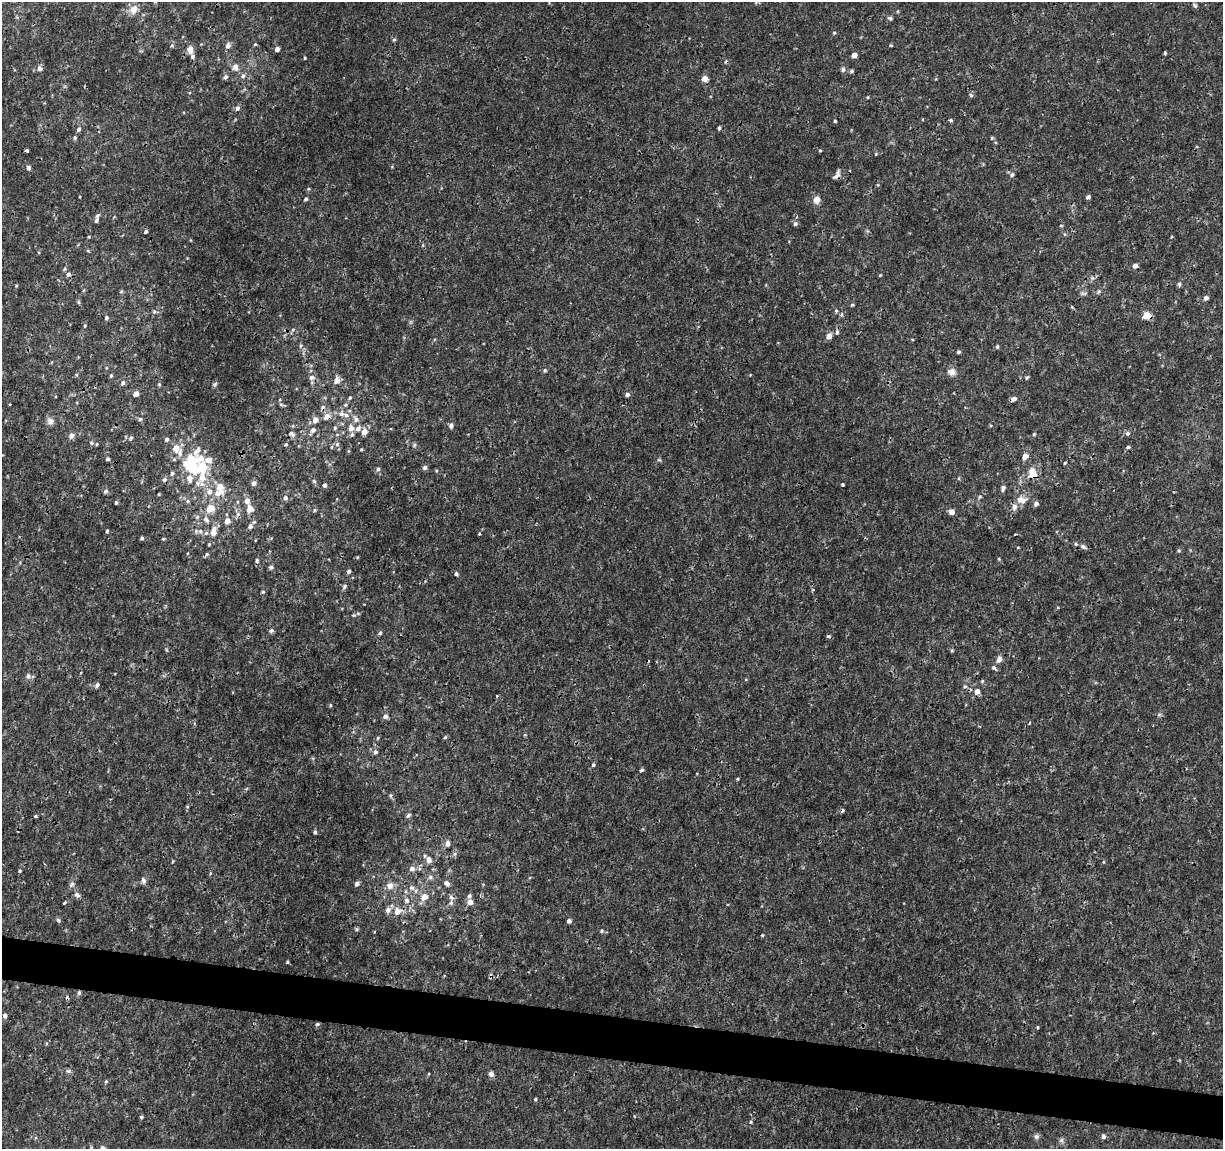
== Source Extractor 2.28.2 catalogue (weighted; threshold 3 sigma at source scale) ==
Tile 6 of 4 x 4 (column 2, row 2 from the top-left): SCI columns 1222-2442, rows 2518-3664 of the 4892 x 5096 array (HDU 1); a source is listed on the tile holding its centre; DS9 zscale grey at full resolution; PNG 1225 x 1151 px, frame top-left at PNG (2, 2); no overlay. Shown black and unused: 4% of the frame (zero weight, under 3 of 4 exposures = <1% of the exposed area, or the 3 px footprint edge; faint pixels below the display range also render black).
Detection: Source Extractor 2.28.2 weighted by HDU 2 'WHT'; one run over the whole footprint, this tile lists its part. Background 0.00125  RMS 9.5e-04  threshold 0.00428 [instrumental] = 3 sigma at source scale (4.5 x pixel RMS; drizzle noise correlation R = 1.50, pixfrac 1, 0.0396/0.0396 arcsec/px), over >= 5 px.
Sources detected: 245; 1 inside a brighter object's white glare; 10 cosmic-ray / hot-pixel residue — not listed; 17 inside a brighter listed object's ellipse — not listed separately; the other 217 listed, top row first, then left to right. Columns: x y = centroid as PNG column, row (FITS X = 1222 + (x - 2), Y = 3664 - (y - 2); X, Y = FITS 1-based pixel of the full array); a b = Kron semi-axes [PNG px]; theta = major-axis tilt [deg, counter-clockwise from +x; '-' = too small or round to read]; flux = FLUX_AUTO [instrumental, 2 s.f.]
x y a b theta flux
1195 5 7 4 -62 0.16
134 9 12 9 60 0.83
890 18 7 5 -30 0.18
834 33 5 4 - 0.13
394 39 5 4 - 0.15
255 44 4 4 - 0.11
891 45 5 3 - 0.086
228 46 7 6 - 0.4
277 49 4 4 - 0.42
190 50 9 7 -86 0.71
1165 53 4 3 - 0.23
854 55 4 4 - 0.85
305 58 3 3 - 0.1
235 67 10 9 - 0.5
39 68 7 6 - 0.32
843 69 8 5 81 0.23
851 71 5 4 - 0.19
243 76 6 5 - 0.25
225 77 6 5 - 0.25
704 78 8 7 - 0.5
971 95 6 5 - 0.15
867 97 4 4 - 0.09
237 108 6 5 - 0.3
951 120 4 4 - 0.17
835 121 3 3 - 0.11
719 128 5 3 - 0.14
79 129 6 5 - 0.27
75 137 5 5 - 0.17
992 138 4 4 - 0.11
820 150 4 3 - 0.095
26 151 3 3 - 0.29
876 154 4 4 - 0.087
28 167 6 5 - 0.32
1012 175 6 6 - 0.23
836 176 12 6 34 0.43
1088 197 4 4 - 0.28
306 199 5 4 - 0.15
816 200 9 8 - 0.58
96 220 7 5 58 0.21
795 224 5 5 - 0.26
1061 225 5 3 - 0.081
146 232 4 4 - 0.19
88 251 6 3 -19 0.093
1135 266 5 4 - 0.44
68 274 6 5 - 0.28
880 275 5 3 - 0.088
1179 284 6 5 - 0.18
121 291 6 4 3 0.12
1099 291 7 5 73 0.16
1206 298 5 4 - 0.38
852 305 5 4 - 0.11
836 311 5 4 - 0.14
154 312 5 5 - 0.16
1146 315 5 5 - 2.2
106 318 5 4 - 0.23
85 326 5 4 - 0.11
293 330 6 5 - 0.19
837 332 6 5 - 0.23
829 336 6 5 - 0.72
301 345 7 4 59 0.15
997 346 5 4 - 0.14
958 352 4 4 - 0.17
545 370 5 4 - 0.13
951 372 10 9 - 0.56
111 375 5 4 - 0.15
312 377 8 7 - 0.4
1027 378 5 4 - 0.14
337 380 6 5 - 0.83
123 383 7 6 - 0.28
159 384 5 4 - 0.12
215 384 8 4 54 0.14
136 394 5 4 - 0.63
627 394 5 4 - 0.3
350 398 5 4 - 0.13
1014 399 7 5 28 0.45
281 404 6 4 -3 0.15
346 405 6 5 - 0.15
341 414 8 6 9 0.4
327 416 9 7 50 0.59
140 419 5 4 - 0.19
356 419 9 7 -48 0.44
315 420 6 6 - 0.58
50 421 9 9 - 0.43
451 426 6 5 - 0.31
335 428 5 4 - 0.14
351 428 9 8 - 0.56
313 430 8 6 32 0.34
364 432 6 6 - 0.71
1128 433 6 6 - 0.24
291 434 9 6 -32 0.32
1034 434 4 4 - 0.11
71 436 9 7 52 0.32
131 438 6 5 - 0.17
167 439 5 5 - 0.23
91 443 6 5 - 0.16
97 444 4 3 - 0.1
337 444 6 5 - 0.2
286 445 5 4 - 0.12
414 445 6 4 89 0.15
331 447 6 3 70 0.11
1128 447 5 4 - 0.15
176 448 7 6 - 0.99
361 449 4 3 - 0.094
1025 456 5 5 - 0.81
108 459 4 4 - 0.2
1065 463 4 3 - 0.1
202 467 29 23 79 4.9
425 467 6 5 - 0.24
378 469 5 5 - 0.22
172 473 5 5 - 0.21
1033 474 8 7 - 1.1
164 480 6 6 - 0.2
314 481 7 4 -46 0.16
254 483 6 5 - 0.34
843 484 3 3 - 0.23
325 485 4 4 - 0.25
220 486 12 7 -74 1.3
1003 488 7 5 63 0.3
106 491 5 5 - 0.2
159 494 3 2 - 0.083
980 497 6 4 31 0.14
285 498 6 5 - 0.31
1021 500 13 9 -6 0.95
188 501 5 5 - 0.16
247 501 9 7 -72 0.48
116 503 3 3 - 0.14
1036 504 6 5 - 0.28
210 508 6 5 - 1.9
249 510 13 8 17 0.57
315 510 6 4 88 0.12
952 512 5 5 - 0.67
206 519 10 7 -53 0.42
227 521 6 5 - 0.63
250 526 6 5 - 0.4
107 531 4 3 - 0.13
200 531 7 7 - 0.36
214 532 11 7 84 0.92
479 534 3 3 - 0.12
142 538 4 3 - 0.16
163 539 5 3 - 0.083
1083 546 9 5 -30 0.28
1018 547 4 3 - 0.071
1179 550 5 4 - 0.14
207 554 5 5 - 0.14
999 559 5 3 - 0.088
257 560 6 5 - 0.19
271 567 6 5 - 0.21
349 571 5 4 - 0.25
456 574 4 4 - 0.2
344 586 6 5 - 0.19
263 592 5 4 - 0.12
354 615 5 4 - 0.11
271 631 7 6 - 0.2
380 633 4 4 - 0.15
952 651 5 4 - 0.11
999 659 6 5 - 0.59
994 668 8 5 -40 0.2
28 676 8 6 80 0.29
746 679 5 3 - 0.082
982 681 5 4 - 0.12
97 685 6 5 - 0.25
965 686 5 4 - 0.14
977 691 6 5 - 0.6
497 696 3 3 - 0.082
330 705 5 3 - 0.099
1159 715 6 4 2 0.16
385 716 6 6 - 0.31
445 737 5 4 - 0.15
378 738 5 3 - 0.1
375 752 6 5 - 0.27
593 765 5 5 - 0.16
641 770 5 3 - 0.19
391 795 6 4 79 0.15
187 807 5 3 - 0.086
408 815 7 4 45 0.19
36 816 4 3 - 0.12
315 832 5 4 - 0.19
448 843 6 5 - 0.51
429 859 7 7 - 0.54
412 868 6 6 - 0.41
20 871 4 3 - 0.11
430 877 7 6 - 0.26
143 881 9 6 -73 0.27
447 883 7 5 -42 0.37
72 884 8 6 35 0.25
357 884 6 5 - 0.31
390 886 10 9 - 0.64
412 888 8 7 - 0.34
77 895 9 6 -40 0.3
469 896 5 5 - 0.22
424 897 6 5 - 1.1
407 900 7 7 - 0.36
470 902 6 5 - 0.62
64 903 3 3 - 0.15
451 903 7 5 88 0.23
388 910 8 7 - 0.38
397 911 10 8 32 0.84
58 920 7 5 -60 0.16
569 921 4 4 - 0.3
357 929 6 4 -89 0.12
602 931 5 4 - 0.14
762 935 4 3 - 0.09
287 962 4 4 - 0.11
491 976 6 4 -75 0.26
79 993 7 5 74 0.19
5 1015 5 4 - 0.29
317 1024 5 4 - 0.18
1037 1027 4 2 - 0.11
68 1071 6 5 - 0.2
491 1074 5 5 - 0.41
106 1082 5 4 - 0.13
535 1099 4 3 - 0.12
141 1117 4 3 - 0.15
751 1122 5 4 - 0.11
1103 1136 5 5 - 0.25
1036 1137 7 7 - 0.27
1061 1140 7 6 - 0.23
Overlapping masked pixels (flux is a lower limit): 8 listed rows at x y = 190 50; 836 176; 1146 315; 327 416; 1033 474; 491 976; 79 993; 317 1024